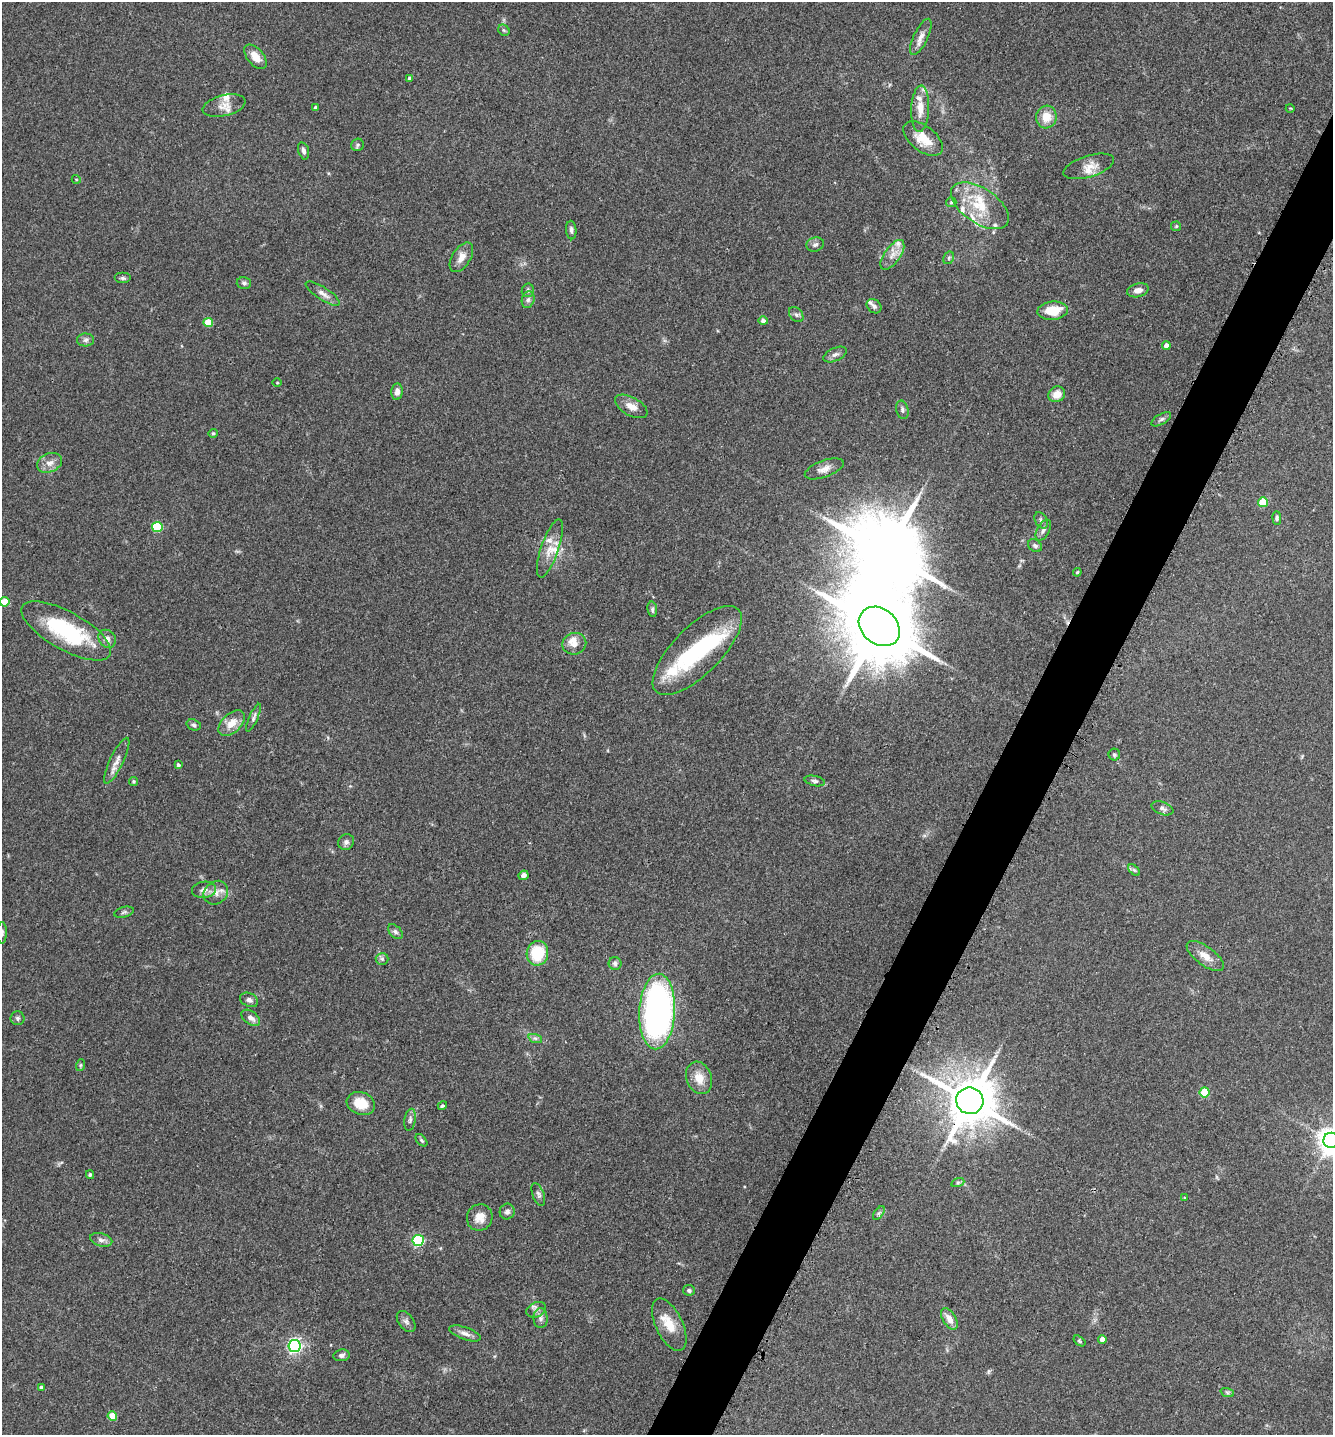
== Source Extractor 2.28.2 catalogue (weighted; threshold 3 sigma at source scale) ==
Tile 10 of 4 x 4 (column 2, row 3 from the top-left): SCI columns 1494-2824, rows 1464-2896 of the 5793 x 5786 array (HDU 1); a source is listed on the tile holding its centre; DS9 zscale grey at full resolution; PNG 1335 x 1437 px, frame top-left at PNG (2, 2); each listed source drawn as its Kron ellipse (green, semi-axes under 4 px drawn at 4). Shown black and unused: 4% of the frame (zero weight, under 3 of 4 exposures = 2% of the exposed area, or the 3 px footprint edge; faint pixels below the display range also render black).
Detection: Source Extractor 2.28.2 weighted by HDU 2 'WHT'; one run over the whole footprint, this tile lists its part. Background 0.0752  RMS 0.0058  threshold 0.026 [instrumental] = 3 sigma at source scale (4.5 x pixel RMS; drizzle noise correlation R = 1.50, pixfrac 1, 0.05/0.05 arcsec/px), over >= 5 px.
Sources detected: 134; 3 inside a brighter object's white glare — neither listed nor drawn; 13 inside a brighter listed object's ellipse — not listed separately; the other 118 listed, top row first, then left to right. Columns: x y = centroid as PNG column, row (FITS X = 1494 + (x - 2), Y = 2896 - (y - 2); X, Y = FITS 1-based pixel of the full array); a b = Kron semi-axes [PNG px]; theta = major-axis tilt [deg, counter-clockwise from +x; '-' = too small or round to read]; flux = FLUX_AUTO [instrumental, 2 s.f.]
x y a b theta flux
504 30 6 5 - 1
921 37 20 7 65 4.2
256 57 14 8 -50 6.7
410 78 4 3 - 1.7
224 106 22 10 13 6.1
315 108 4 4 - 1.4
1290 108 4 3 - 0.44
920 109 23 9 88 7.9
1046 117 11 10 - 8.5
923 139 23 12 -38 12
357 145 6 6 - 1.1
303 151 9 5 -74 1.9
1089 166 26 10 17 6.6
76 179 4 3 - 0.45
951 202 5 5 - 0.74
980 206 33 17 -34 21
1176 226 5 5 - 0.65
571 230 9 5 -86 1.8
815 244 9 7 17 1.8
892 255 17 8 55 5.2
461 257 16 9 58 5.3
949 258 7 5 61 0.92
123 278 8 5 0 1.3
244 283 7 5 -15 1.4
528 290 6 6 - 1.4
1138 290 11 6 15 3.1
323 294 20 6 -33 3.7
528 300 8 6 73 1.8
874 306 8 6 -41 1.8
1053 311 15 9 5 14
796 315 9 6 -48 1.6
763 321 4 4 - 1.9
208 322 4 4 - 16
86 340 8 6 3 1.7
1166 345 4 4 - 3.1
835 354 12 6 24 2.3
277 383 5 3 - 0.51
397 392 8 5 85 3.3
1057 394 8 7 - 5.7
631 406 18 9 -29 5.5
902 410 9 6 -77 1.6
1161 419 11 5 30 1.6
213 433 4 4 - 0.65
49 463 13 9 23 4.4
824 469 20 8 20 4.4
1263 502 5 5 - 23
1277 518 7 4 -89 1.2
1041 520 9 6 -60 1.6
157 527 5 5 - 34
1043 530 11 6 61 2
1035 546 7 5 -39 1.2
550 548 30 8 71 8.2
1077 572 4 3 - 0.63
5 602 5 5 - 14
652 609 8 5 -81 1.2
879 626 22 17 -40 7200
66 631 50 19 -29 53
107 639 9 8 - 3
574 644 12 10 20 4.3
697 651 58 24 45 54
254 718 15 4 66 1.8
232 723 16 9 44 7.6
194 725 7 5 -18 1.4
1114 755 6 6 - 1.1
117 761 25 6 64 4.8
178 765 4 4 - 1.4
133 781 4 4 - 0.83
815 781 10 5 -13 1.5
1162 808 11 6 -20 2.2
346 842 8 7 - 1.9
1134 870 7 4 -44 0.96
523 875 5 4 - 2.6
204 890 12 8 7 3.3
216 893 13 11 39 4.9
124 912 10 5 14 1.2
395 932 9 5 -45 1.5
2 933 10 5 88 1.5
537 953 12 11 - 21
1205 956 22 9 -36 6.4
382 959 6 6 - 1.4
615 963 6 6 - 1.4
249 1000 9 6 -26 2.1
657 1012 38 18 87 200
18 1018 7 7 - 1.4
251 1018 10 6 -36 3.1
535 1038 7 4 -18 1.3
81 1065 6 4 71 0.79
699 1078 16 12 -70 8.1
1205 1092 5 5 - 23
970 1101 13 13 - 2800
361 1103 14 11 -19 12
442 1106 5 4 - 0.89
410 1120 11 5 80 1.8
421 1140 7 4 -49 0.96
1331 1140 7 7 - 680
90 1175 4 3 - 0.87
958 1182 7 4 19 0.99
538 1194 12 5 -69 1.8
1185 1198 4 4 - 0.57
507 1212 8 7 - 2.3
879 1213 8 4 53 1.2
480 1217 13 12 - 6
101 1240 11 6 -16 2.3
418 1240 5 5 - 61
689 1290 6 5 - 1.3
536 1310 10 7 23 2.3
540 1318 10 7 -90 2.3
949 1319 12 6 -59 5.1
406 1321 12 7 -52 2.1
669 1325 28 13 -64 11
465 1333 16 6 -19 3.1
1102 1339 4 4 - 3.7
1079 1341 7 4 -37 0.85
295 1346 6 6 - 140
342 1355 8 6 8 1.8
41 1387 4 4 - 1.5
1227 1392 7 4 -19 0.91
112 1416 5 4 - 13
Overlapping masked pixels (flux is a lower limit): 1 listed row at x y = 970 1101
Isophote crosses this tile's border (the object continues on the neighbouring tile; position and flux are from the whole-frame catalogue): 3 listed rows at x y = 5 602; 2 933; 1331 1140